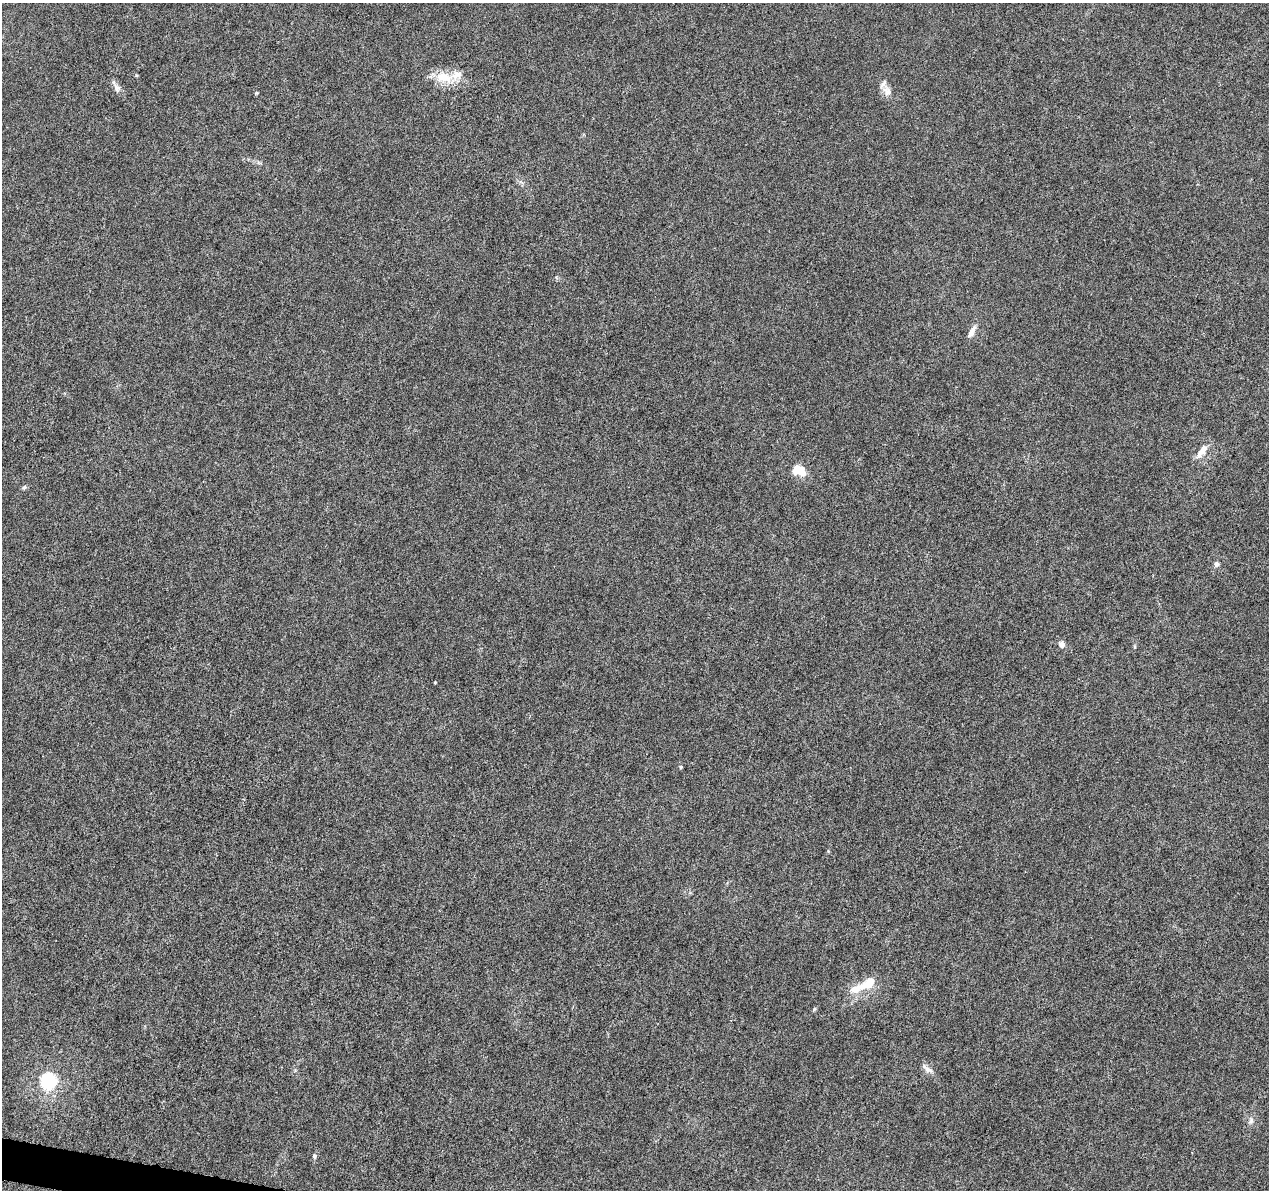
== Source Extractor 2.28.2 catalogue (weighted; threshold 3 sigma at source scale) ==
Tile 7 of 4 x 4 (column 3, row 2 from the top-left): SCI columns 2538-3804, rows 2609-3796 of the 5093 x 5273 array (HDU 1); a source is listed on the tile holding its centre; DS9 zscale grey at full resolution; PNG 1271 x 1192 px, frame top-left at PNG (2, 3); no overlay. Shown black and unused: <1% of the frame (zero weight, under 5 of 10 exposures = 1% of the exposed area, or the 3 px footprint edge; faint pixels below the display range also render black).
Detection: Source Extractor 2.28.2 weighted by HDU 2 'WHT'; one run over the whole footprint, this tile lists its part. Background 5.98e-04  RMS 8.6e-04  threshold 0.00351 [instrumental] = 3 sigma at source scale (4.09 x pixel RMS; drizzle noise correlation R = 1.36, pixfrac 0.8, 0.0396/0.0396 arcsec/px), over >= 5 px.
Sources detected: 20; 3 inside a brighter listed object's ellipse — not listed separately; the other 17 listed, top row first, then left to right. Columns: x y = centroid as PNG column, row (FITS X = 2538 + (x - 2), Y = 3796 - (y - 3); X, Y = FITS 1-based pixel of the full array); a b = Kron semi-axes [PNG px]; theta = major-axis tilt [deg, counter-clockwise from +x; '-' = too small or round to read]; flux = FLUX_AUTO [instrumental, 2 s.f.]
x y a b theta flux
443 77 28 15 -9 1.9
117 88 13 8 -64 0.43
887 91 16 10 -57 0.61
972 332 18 7 63 0.56
1202 451 22 9 54 0.85
798 470 17 11 -26 1.4
24 487 7 5 48 0.15
1216 564 6 5 - 0.29
1062 644 8 7 - 0.38
435 682 3 3 - 0.062
681 767 6 4 -90 0.093
870 983 25 14 37 1.5
814 1009 5 4 - 0.11
927 1069 18 7 -37 0.46
48 1081 7 6 - 19
1251 1121 10 6 60 0.27
314 1156 7 5 -87 0.18
Unlisted compact peaks at least as high as the median listed source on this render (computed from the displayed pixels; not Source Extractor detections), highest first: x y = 256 93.